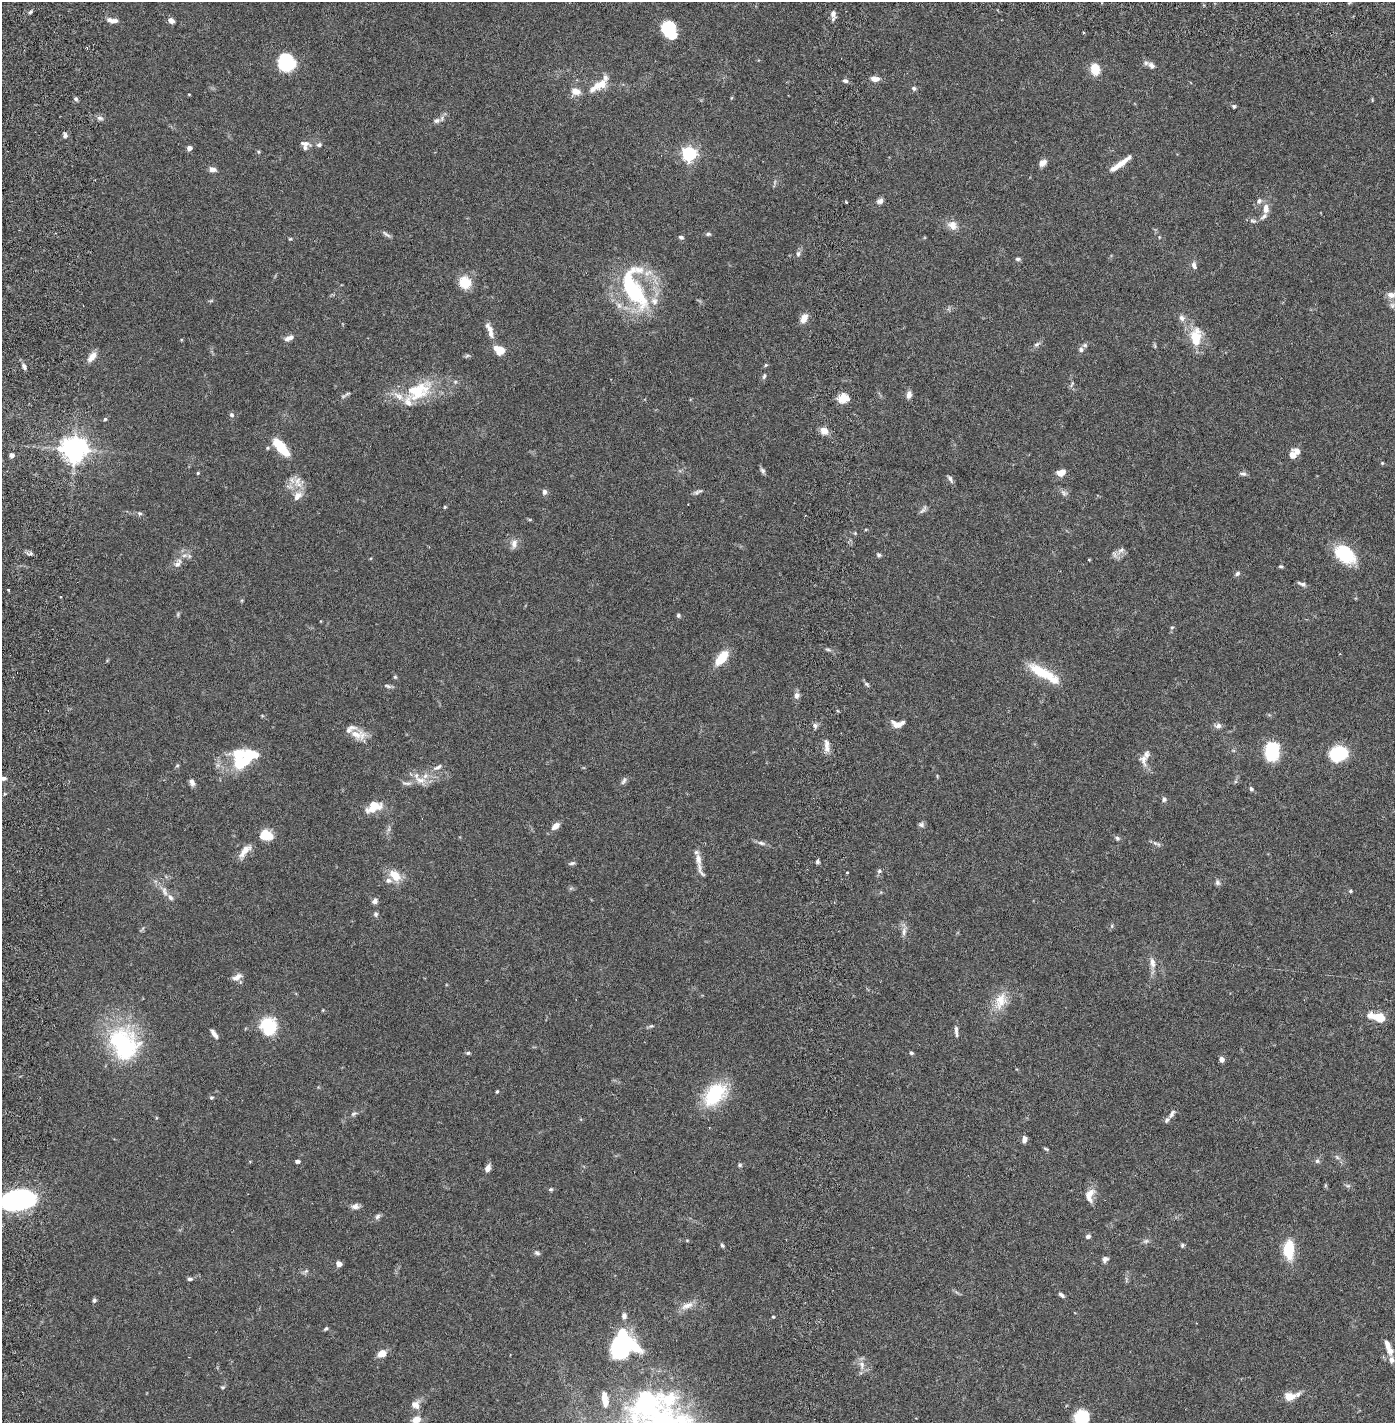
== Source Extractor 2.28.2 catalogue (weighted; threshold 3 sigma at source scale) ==
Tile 6 of 4 x 4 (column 2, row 2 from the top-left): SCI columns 1494-2886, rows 2930-4350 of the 5883 x 5855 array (HDU 1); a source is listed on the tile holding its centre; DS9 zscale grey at full resolution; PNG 1397 x 1425 px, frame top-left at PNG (2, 2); no overlay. Nothing masked; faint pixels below the display range render black.
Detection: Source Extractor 2.28.2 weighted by HDU 2 'WHT'; one run over the whole footprint, this tile lists its part. Background 0.0691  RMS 0.0049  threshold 0.0199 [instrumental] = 3 sigma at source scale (4.09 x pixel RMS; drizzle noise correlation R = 1.36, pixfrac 0.8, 0.05/0.05 arcsec/px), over >= 5 px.
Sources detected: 233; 2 too faint to see at this stretch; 3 inside a brighter object's white glare — not listed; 30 inside a brighter listed object's ellipse — not listed separately; the other 198 listed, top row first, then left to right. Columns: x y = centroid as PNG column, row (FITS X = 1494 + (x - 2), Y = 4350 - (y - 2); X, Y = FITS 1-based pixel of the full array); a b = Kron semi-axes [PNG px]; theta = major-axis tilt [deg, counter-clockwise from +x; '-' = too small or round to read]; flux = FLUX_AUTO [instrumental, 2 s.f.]
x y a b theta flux
30 12 6 4 37 0.47
833 14 11 5 -88 1.3
112 20 13 6 -7 1.8
171 20 6 5 - 1.7
670 34 21 9 -37 7.4
287 62 17 14 -48 19
1151 65 11 8 -37 1.3
1095 69 11 8 -77 5.3
875 79 9 6 -4 1.9
845 81 6 5 - 0.75
598 86 30 11 30 5.2
914 88 7 5 -19 0.69
189 94 4 2 - 0.21
731 98 5 3 - 0.25
76 99 6 5 - 0.57
1234 106 5 5 - 0.42
100 118 10 5 -15 0.88
437 121 10 7 20 1
65 135 7 5 88 0.67
305 144 15 6 -12 1.4
189 148 4 4 - 1.5
259 152 5 3 - 0.3
689 154 6 6 - 69
1043 163 9 7 39 1.6
1121 163 28 6 37 3.6
213 170 8 5 -6 1.3
880 201 9 7 28 0.98
1259 201 8 7 - 0.98
846 202 3 2 - 0.34
1266 209 13 8 88 2.1
1253 221 10 6 -20 0.77
952 225 12 10 -43 2.6
386 234 14 4 -37 0.74
708 234 7 5 0 0.54
681 237 7 5 -16 0.65
290 239 4 4 - 0.3
798 254 8 5 89 0.74
1018 259 7 4 -1 0.55
1194 266 10 6 -71 1.1
465 282 9 9 - 8.6
634 289 61 28 -70 33
1391 295 13 9 -5 2.2
211 301 6 4 19 0.35
804 318 12 7 61 2.2
1182 318 9 8 - 1.3
490 329 16 7 -56 2
1196 337 26 15 88 6.9
289 338 13 6 23 1.5
1037 344 9 5 27 0.68
1081 349 7 6 - 0.86
499 350 11 8 -31 4.4
467 356 8 4 14 0.49
92 357 13 7 53 2.3
766 365 5 5 - 0.33
24 366 9 5 -68 0.88
764 376 7 4 74 0.51
1072 384 11 3 66 0.53
418 391 40 22 27 14
347 394 14 3 26 0.69
909 395 9 6 77 1.5
842 397 13 9 73 2.9
231 415 6 6 - 0.68
105 419 5 4 - 0.36
824 430 10 7 -22 2.4
281 447 22 9 -49 8.5
268 448 6 4 21 0.41
74 449 9 8 - 240
1297 451 8 6 -45 1.7
12 455 5 4 - 1.1
1292 455 7 6 - 2.4
1382 463 4 4 - 0.28
762 471 9 6 -58 0.69
1061 472 7 6 - 3.3
198 473 4 4 - 0.3
1243 474 10 6 -4 0.79
950 479 10 5 -60 0.84
297 481 14 8 59 2.5
544 492 6 5 - 1.1
697 493 8 7 - 0.71
1064 493 11 6 -46 0.98
298 496 15 9 47 2.5
445 507 4 4 - 0.31
923 510 14 5 54 0.86
140 513 6 6 - 0.53
866 529 5 3 - 0.25
514 544 13 8 81 1.7
1121 550 16 7 45 1.7
30 553 10 5 2 0.69
1345 554 24 16 -40 13
878 555 6 5 - 0.54
1089 560 4 3 - 0.24
178 563 14 7 57 1.7
1281 566 5 4 - 0.46
1237 573 7 5 34 0.72
1302 584 11 4 -20 0.84
61 597 3 2 - 0.27
678 615 5 5 - 0.52
1172 627 5 4 - 0.38
722 658 17 8 52 6.7
1043 673 37 11 -28 10
395 677 5 5 - 0.38
867 684 8 5 -38 0.55
388 686 11 4 -16 0.67
797 695 8 7 - 1.2
898 724 15 8 1 2.4
815 726 8 5 -81 0.75
1218 726 9 7 7 1.1
358 735 22 12 -9 3.7
827 745 17 6 -86 2
1272 751 19 13 89 13
1338 754 14 11 24 21
1143 759 18 10 -77 2.2
244 761 29 13 26 9.8
177 766 6 3 20 0.32
437 767 14 6 27 1.3
3 778 8 5 12 0.75
420 780 17 9 -11 3.2
624 781 11 5 60 0.75
192 782 9 6 -74 1.2
1251 789 6 5 - 0.58
1164 799 7 6 - 0.68
372 808 22 11 23 3.6
921 825 8 6 -15 0.7
555 826 8 6 38 2.3
266 835 14 10 -15 5.3
1117 838 7 5 -37 0.62
761 843 12 5 -13 0.97
1155 843 8 5 -44 0.7
244 851 22 8 50 2.8
698 859 17 8 -79 2.2
817 862 5 5 - 0.54
572 863 9 4 16 0.56
879 871 6 6 - 0.61
847 873 4 2 - 0.26
395 875 17 11 -46 4.3
1217 882 8 6 -59 0.76
164 891 15 7 -71 1.7
1350 891 5 4 - 0.4
375 901 7 6 - 1
376 914 7 6 - 0.61
1112 926 6 5 - 0.46
904 931 15 6 81 1.4
1152 963 16 7 -79 2
237 977 12 7 31 1.7
1000 1001 25 16 66 5.7
1378 1017 17 7 -16 7.2
268 1026 21 19 -76 11
651 1026 7 5 23 0.48
956 1030 12 5 -86 1
214 1034 12 4 -55 1.3
124 1044 44 35 -61 32
468 1053 6 4 1 0.45
911 1053 5 4 - 0.5
1221 1059 5 5 - 1.2
497 1091 4 3 - 0.34
715 1094 24 16 46 20
211 1097 5 5 - 0.42
354 1114 10 4 24 0.7
1172 1114 13 6 60 1.1
1024 1139 8 5 83 1.2
1046 1149 7 4 -22 0.37
1337 1157 8 4 -45 0.65
297 1161 6 4 3 0.6
1317 1161 7 6 - 0.65
740 1165 6 5 - 0.43
488 1168 7 5 68 2
1348 1186 8 4 -18 0.48
551 1189 6 5 - 0.44
1090 1193 14 9 31 2.2
18 1200 29 16 10 48
355 1206 10 7 11 1.2
377 1217 9 6 56 0.78
1088 1236 6 5 - 0.81
1146 1241 8 6 20 0.7
722 1245 5 4 - 0.52
1182 1245 5 5 - 0.47
1289 1250 15 8 -90 12
537 1253 8 5 -28 0.63
1105 1259 8 6 49 0.95
339 1264 5 5 - 1.7
306 1271 8 4 36 0.56
190 1279 6 5 - 0.64
1061 1295 8 5 -37 0.79
94 1300 6 5 - 0.6
687 1306 19 8 23 2.5
773 1317 4 3 - 0.29
326 1329 6 4 43 0.42
620 1346 31 17 82 28
1388 1348 21 7 -68 2.9
382 1353 8 6 32 3.5
862 1365 14 8 -87 1.9
222 1387 6 4 18 0.41
1289 1396 8 5 12 10
605 1399 18 7 -82 3.6
416 1405 11 10 - 2.2
650 1405 44 27 -47 130
1082 1417 16 15 - 9.1
416 1420 11 9 32 2.5
Isophote crosses this tile's border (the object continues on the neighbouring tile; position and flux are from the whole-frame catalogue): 6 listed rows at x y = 1391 295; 3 778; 18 1200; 650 1405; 1082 1417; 416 1420